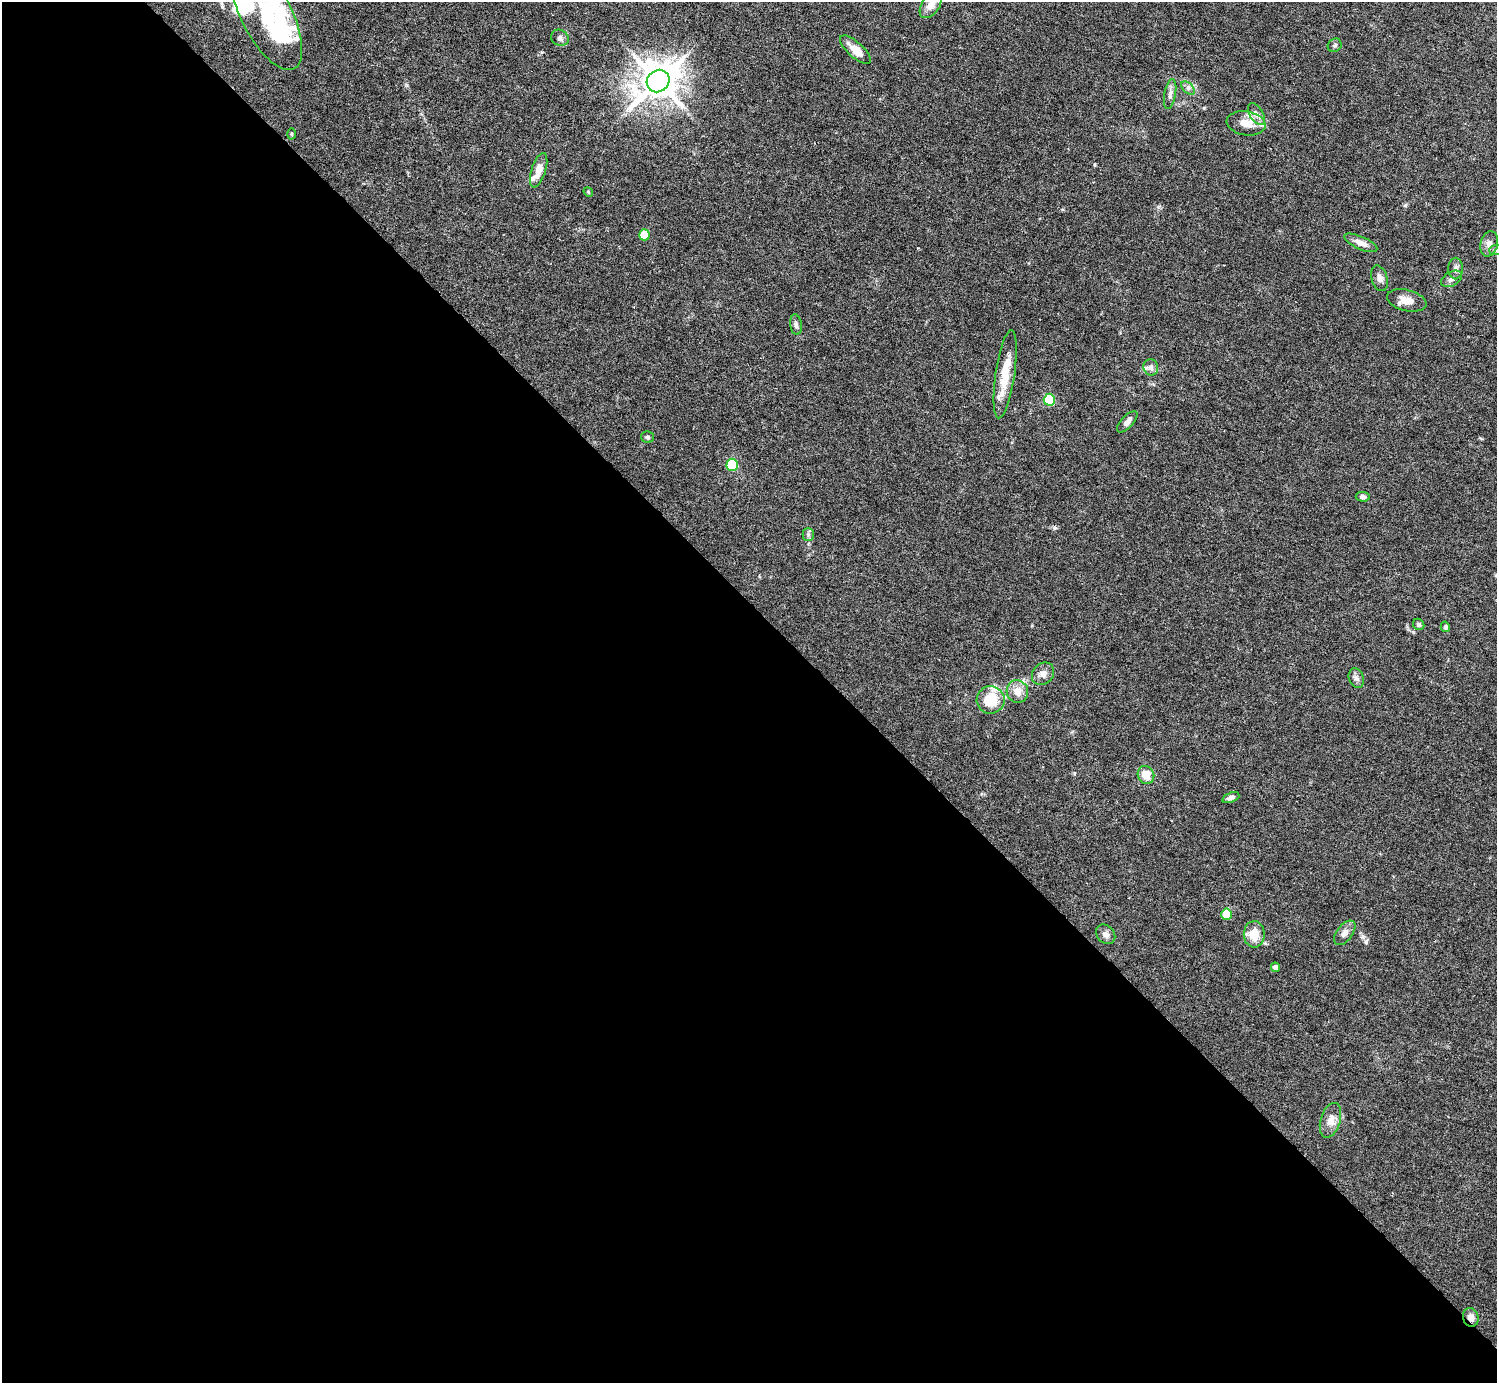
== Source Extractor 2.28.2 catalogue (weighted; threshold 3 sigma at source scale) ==
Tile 9 of 4 x 4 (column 1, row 3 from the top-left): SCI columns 46-1540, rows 1581-2961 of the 6030 x 6027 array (HDU 1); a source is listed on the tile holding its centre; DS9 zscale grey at full resolution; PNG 1499 x 1385 px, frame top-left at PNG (2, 2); each listed source drawn as its Kron ellipse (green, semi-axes under 4 px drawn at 4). Shown black and unused: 56% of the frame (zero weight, under 5 of 9 exposures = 3% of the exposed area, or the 3 px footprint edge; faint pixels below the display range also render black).
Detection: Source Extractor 2.28.2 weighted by HDU 2 'WHT'; one run over the whole footprint, this tile lists its part. Background 0.0325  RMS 0.0026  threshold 0.0107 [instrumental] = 3 sigma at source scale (4.09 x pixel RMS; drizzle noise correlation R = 1.36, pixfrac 0.8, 0.05/0.05 arcsec/px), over >= 5 px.
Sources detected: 54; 4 inside a brighter object's white glare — neither listed nor drawn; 5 inside a brighter listed object's ellipse — not listed separately; the other 45 listed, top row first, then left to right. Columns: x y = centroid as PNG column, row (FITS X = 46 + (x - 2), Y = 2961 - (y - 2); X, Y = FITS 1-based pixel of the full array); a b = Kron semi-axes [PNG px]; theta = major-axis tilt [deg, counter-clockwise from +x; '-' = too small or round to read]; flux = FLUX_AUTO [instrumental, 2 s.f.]
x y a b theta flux
931 5 15 9 57 2.2
266 14 62 25 -63 16
560 38 9 8 - 0.78
1335 45 7 6 - 0.52
855 50 19 7 -42 3
658 81 12 10 41 650
1188 88 8 5 -45 0.61
1170 94 15 5 80 1
1257 114 12 7 -58 1.2
1246 123 19 12 -9 3.5
291 134 5 3 - 0.24
539 170 18 7 72 2.9
588 192 5 4 - 0.27
644 235 5 5 - 6.2
1361 243 18 6 -24 1.9
1489 244 13 8 75 1.4
1496 250 6 5 - 0.4
1455 268 11 7 -90 0.93
1379 278 13 8 -74 1.1
1451 279 11 7 29 0.98
1407 300 20 10 -13 2.7
796 325 10 6 -83 0.68
1151 367 8 7 - 0.83
1005 374 44 9 82 6.4
1049 400 6 5 - 14
1127 422 13 6 47 0.97
648 437 6 6 - 0.46
732 465 6 5 - 18
1363 497 7 5 -5 0.68
808 534 6 5 - 0.46
1419 624 6 5 - 0.5
1445 627 5 4 - 0.63
1043 674 12 10 48 1.5
1356 678 10 7 -69 0.83
1017 691 11 10 - 2.5
991 700 14 13 - 7.8
1146 775 9 8 - 3
1231 798 9 4 20 0.8
1226 914 6 5 - 7
1345 933 14 8 52 1.3
1106 934 11 8 -45 1.1
1254 934 13 10 -89 4.1
1275 967 5 4 - 1.2
1330 1120 18 9 72 2
1471 1317 9 8 - 1.6
Overlapping masked pixels (flux is a lower limit): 1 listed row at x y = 1471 1317
Isophote crosses this tile's border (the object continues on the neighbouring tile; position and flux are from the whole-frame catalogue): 3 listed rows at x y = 931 5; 266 14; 1496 250
Unlisted compact peaks at least as high as the median listed source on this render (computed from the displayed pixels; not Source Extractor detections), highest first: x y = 1366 942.